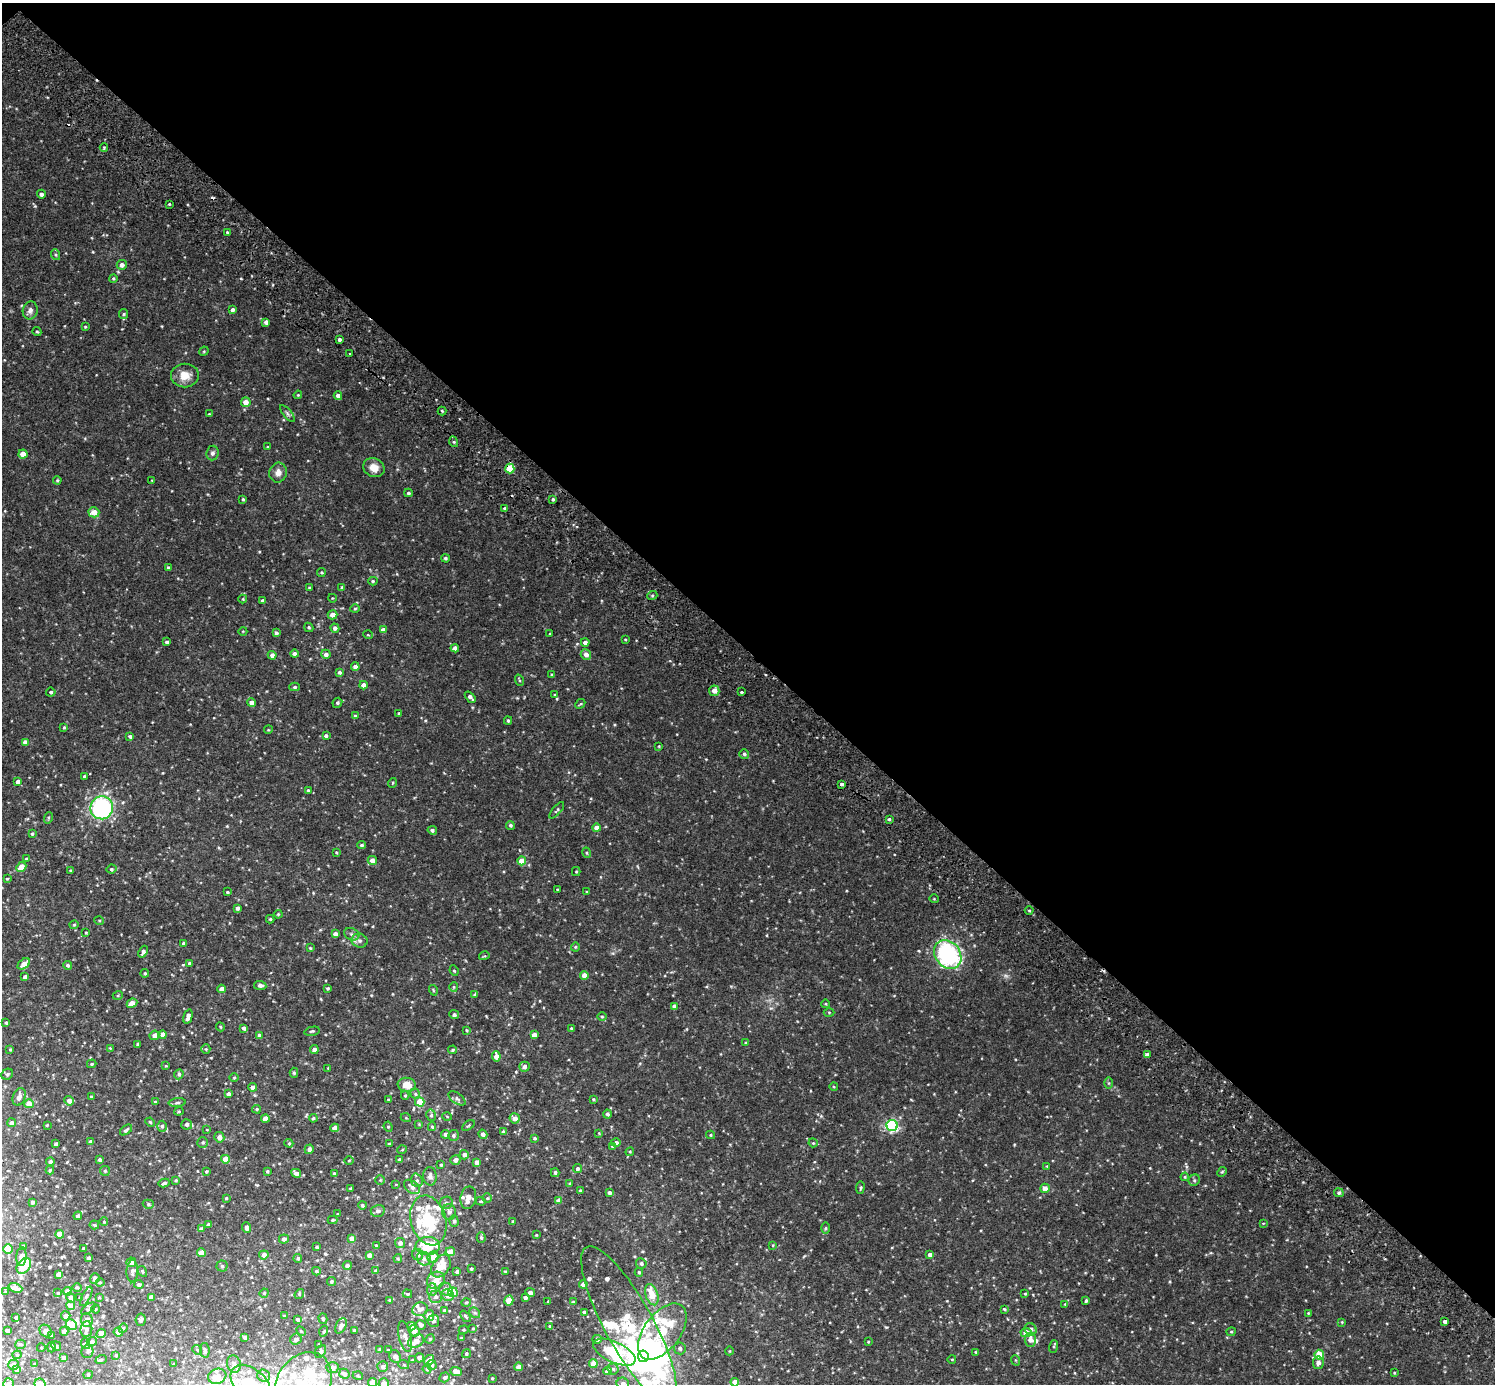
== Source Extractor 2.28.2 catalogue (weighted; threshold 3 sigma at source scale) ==
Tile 3 of 4 x 4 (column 3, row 1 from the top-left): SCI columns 3034-4526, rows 4347-5728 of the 6070 x 6071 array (HDU 1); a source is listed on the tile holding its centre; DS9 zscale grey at full resolution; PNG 1497 x 1386 px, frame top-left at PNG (2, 3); each listed source drawn as its Kron ellipse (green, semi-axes under 4 px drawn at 4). Shown black and unused: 47% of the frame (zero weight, under 2 of 3 exposures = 3% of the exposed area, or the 3 px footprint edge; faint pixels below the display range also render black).
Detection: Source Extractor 2.28.2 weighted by HDU 2 'WHT'; one run over the whole footprint, this tile lists its part. Background 0.0334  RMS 0.0087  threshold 0.0391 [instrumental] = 3 sigma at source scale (4.5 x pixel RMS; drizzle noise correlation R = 1.50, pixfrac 1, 0.05/0.05 arcsec/px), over >= 5 px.
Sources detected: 531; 1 too faint to see at this stretch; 7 inside a brighter object's white glare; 2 cosmic-ray / hot-pixel residue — neither listed nor drawn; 32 inside a brighter listed object's ellipse — not listed separately; the other 489 listed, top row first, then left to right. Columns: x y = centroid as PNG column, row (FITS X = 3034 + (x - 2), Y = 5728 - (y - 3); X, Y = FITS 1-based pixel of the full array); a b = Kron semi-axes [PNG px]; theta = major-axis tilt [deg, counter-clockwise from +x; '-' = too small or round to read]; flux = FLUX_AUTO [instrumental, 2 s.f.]
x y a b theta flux
104 148 4 3 - 0.86
41 194 4 4 - 2.4
169 204 2 2 - 0.75
227 232 3 2 - 0.73
56 255 5 3 - 0.94
122 265 5 5 - 3.5
113 278 4 3 - 0.96
30 310 9 7 78 3.3
232 310 4 3 - 2.5
124 314 5 4 - 0.96
266 322 4 4 - 3.2
85 327 3 3 - 0.7
37 331 5 3 - 0.97
339 339 3 3 - 1.8
204 351 5 4 - 0.84
350 354 3 3 - 1.5
185 375 14 12 0 10
298 395 4 3 - 0.77
338 396 4 4 - 3.7
246 402 5 5 - 7.3
442 411 4 4 - 0.93
287 413 10 4 -50 1.9
209 414 3 2 - 0.62
454 442 5 3 - 1.1
268 447 4 3 - 0.82
212 453 7 6 - 2.2
23 454 4 4 - 10
374 468 11 9 -26 7.6
510 469 5 4 - 15
278 473 10 8 75 5.1
57 480 4 3 - 0.88
152 480 3 2 - 0.5
408 493 4 3 - 1.4
243 499 4 3 - 1
553 499 4 3 - 1.1
504 508 4 3 - 1
94 512 5 5 - 8.6
445 558 4 4 - 1.5
168 568 4 3 - 1.1
322 572 4 3 - 0.97
373 581 5 4 - 1.2
309 587 3 3 - 0.72
342 587 4 3 - 1.3
652 596 5 3 - 0.92
332 598 4 3 - 0.59
243 599 4 4 - 0.73
263 600 3 3 - 1.7
355 609 4 4 - 0.93
333 615 5 4 - 5.5
309 627 5 4 - 1.1
335 628 5 4 - 2.5
383 630 4 4 - 5.5
243 631 4 3 - 0.58
276 633 4 3 - 2.2
550 634 3 3 - 0.72
368 635 5 3 - 0.69
625 640 3 2 - 0.6
167 642 3 3 - 1.7
585 642 4 4 - 3.2
455 648 4 4 - 2.6
294 654 4 4 - 2.4
326 654 5 4 - 3
586 654 5 5 - 3.9
272 655 4 4 - 3.6
355 667 4 4 - 3.8
340 672 4 3 - 1.8
552 675 3 3 - 0.92
519 680 6 3 -71 0.87
363 685 4 4 - 5.3
295 687 5 4 - 1.4
714 691 5 5 - 5.3
51 692 5 4 - 1.7
742 692 3 3 - 9.1
555 695 3 3 - 0.7
470 697 6 3 -48 3.3
252 703 4 4 - 4.1
337 703 5 4 - 1.4
580 704 5 3 - 0.74
399 713 3 3 - 0.97
355 716 4 3 - 0.91
508 721 4 3 - 1.2
64 727 4 4 - 0.91
268 730 4 3 - 0.71
130 736 4 4 - 1.6
326 736 4 3 - 1.5
25 742 4 4 - 3.9
659 746 4 3 - 0.66
744 754 5 4 - 1.4
84 776 3 3 - 0.93
18 782 4 4 - 4
392 783 5 3 - 0.7
842 784 4 3 - 3.9
308 790 3 3 - 1
102 808 11 11 - 110
557 810 10 3 49 1.2
48 818 6 3 72 1
889 819 3 3 - 1.1
510 825 4 4 - 1.5
596 828 4 4 - 4.2
432 830 5 4 - 1.7
32 834 4 3 - 1.2
362 845 4 3 - 1.5
336 852 4 3 - 0.82
587 853 5 3 - 0.8
26 859 4 3 - 1.1
372 860 4 4 - 4.9
522 861 4 4 - 13
21 867 5 4 - 13
111 869 5 4 - 1.5
70 870 4 3 - 0.75
576 871 4 4 - 0.9
7 879 4 3 - 0.66
557 889 3 2 - 0.55
227 892 3 3 - 0.85
587 892 3 2 - 0.69
934 899 5 3 - 0.63
237 908 4 4 - 2.3
1029 911 4 3 - 0.77
278 914 4 3 - 0.83
270 919 4 4 - 0.95
99 920 5 3 - 0.8
74 925 4 4 - 0.84
86 933 3 3 - 0.78
335 934 4 4 - 4.4
352 934 8 6 -21 2.2
359 941 8 7 - 2.7
184 944 4 4 - 3.5
575 947 4 4 - 0.97
310 948 3 3 - 0.97
143 952 6 4 67 2.4
948 954 15 12 -51 110
484 956 5 3 - 0.76
190 963 4 4 - 1.8
24 964 7 4 38 6.8
67 965 4 4 - 1.7
454 971 5 4 - 1.1
145 973 4 4 - 1.2
584 975 4 4 - 7
25 977 4 4 - 2.8
260 985 6 4 -6 2.2
454 987 5 4 - 1
328 988 3 3 - 1
222 989 4 4 - 4.6
433 990 5 3 - 0.77
118 995 5 3 - 0.81
475 995 4 3 - 2.5
132 1003 5 4 - 4.5
826 1004 4 3 - 0.73
675 1006 4 4 - 5.4
829 1012 5 3 - 0.82
454 1015 5 4 - 1.8
188 1016 8 4 77 3.7
602 1016 5 3 - 0.8
6 1023 4 3 - 1.2
220 1027 4 4 - 0.95
244 1028 4 4 - 3
571 1028 4 3 - 0.8
466 1030 4 3 - 0.79
312 1031 7 4 13 1.3
154 1035 5 4 - 4.4
163 1035 4 4 - 5.9
259 1035 4 4 - 2.5
534 1035 4 4 - 5.9
746 1043 4 3 - 1.3
138 1044 3 3 - 1.1
110 1048 3 3 - 0.64
10 1049 3 3 - 0.7
206 1049 5 4 - 0.92
314 1050 4 4 - 3.9
453 1050 4 3 - 1.1
1147 1055 4 4 - 3.3
496 1056 5 4 - 7.2
92 1064 5 4 - 1
166 1066 4 4 - 0.72
524 1067 5 5 - 3.1
328 1068 3 3 - 0.61
294 1073 5 4 - 1.1
7 1074 6 5 - 1.6
179 1074 5 4 - 1.8
234 1077 5 3 - 0.78
1108 1083 6 4 -89 1.1
407 1085 9 7 -7 12
252 1087 4 4 - 3.3
834 1087 4 3 - 0.75
228 1094 4 4 - 2.4
415 1094 5 4 - 1.2
405 1095 4 4 - 0.91
19 1097 9 6 71 3.4
91 1097 3 2 - 0.7
457 1098 10 5 -36 2.2
593 1099 4 3 - 0.85
388 1100 4 3 - 0.59
69 1101 5 4 - 4.7
155 1102 3 3 - 1.2
420 1102 5 4 - 13
177 1103 8 3 5 1.7
29 1104 4 4 - 8.1
257 1109 4 4 - 1
179 1111 4 4 - 0.92
607 1114 4 4 - 1.6
431 1115 6 5 - 1.8
447 1116 5 3 - 0.67
265 1118 4 4 - 7.1
313 1118 4 3 - 1
406 1118 5 3 - 0.73
515 1118 5 5 - 5.4
150 1122 5 3 - 0.8
12 1123 4 4 - 2.8
187 1124 5 5 - 2.7
419 1124 4 4 - 0.67
47 1125 3 2 - 0.69
892 1125 5 5 - 120
162 1126 5 4 - 1.6
468 1126 7 3 38 0.95
388 1127 5 4 - 1.2
432 1127 4 4 - 1.1
335 1128 4 4 - 6.7
207 1129 4 3 - 0.56
126 1130 7 4 39 1.5
503 1132 4 3 - 1.7
599 1133 4 4 - 0.72
446 1134 4 4 - 3.1
483 1134 5 4 - 2.5
453 1135 5 5 - 1.8
711 1135 4 4 - 0.9
219 1137 5 5 - 3.3
535 1138 4 4 - 1.1
90 1142 4 4 - 1.9
203 1142 5 5 - 1.3
289 1143 4 4 - 1
616 1143 5 4 - 1.9
813 1143 4 4 - 0.93
56 1144 4 4 - 2.4
389 1144 4 4 - 0.87
612 1147 4 3 - 0.8
309 1149 5 4 - 2.6
402 1150 5 3 - 0.78
630 1152 4 4 - 0.89
464 1155 4 4 - 3
225 1159 4 4 - 10
100 1160 4 3 - 1.8
349 1160 4 3 - 0.74
399 1160 4 3 - 1.6
455 1160 5 5 - 4.4
50 1162 4 4 - 3.2
477 1162 4 4 - 4
441 1165 4 3 - 1.1
1047 1166 3 3 - 0.62
578 1169 4 4 - 2.2
50 1170 4 4 - 0.82
105 1171 5 5 - 1.2
206 1171 4 3 - 1.1
267 1171 4 3 - 1.1
1222 1172 5 4 - 0.93
296 1173 5 4 - 3.1
555 1173 4 3 - 1.3
334 1174 4 3 - 1.8
430 1176 9 7 -88 4.4
1185 1177 4 4 - 0.84
176 1180 4 4 - 1.1
380 1180 5 5 - 1
417 1180 7 5 -69 2.2
1194 1180 6 5 - 1.6
164 1183 5 3 - 1.7
570 1183 4 4 - 0.79
396 1184 4 2 - 0.52
412 1187 9 6 -38 4.2
350 1188 3 3 - 1.1
860 1188 6 4 83 1.2
1045 1188 5 4 - 5.7
580 1191 3 2 - 0.86
609 1193 4 3 - 2.1
1339 1193 5 4 - 1.5
226 1198 3 3 - 0.83
468 1198 11 7 79 8.3
487 1198 5 4 - 0.96
559 1200 4 4 - 5.5
481 1201 5 4 - 0.94
32 1202 4 3 - 1.2
446 1203 6 6 - 2
148 1204 5 4 - 1.1
362 1205 4 3 - 1.2
378 1211 7 6 - 2.6
449 1212 8 7 - 3
338 1214 3 3 - 0.66
78 1216 4 4 - 3
332 1220 5 4 - 0.92
428 1220 25 17 -74 45
454 1221 6 4 -89 1.6
513 1221 4 3 - 0.8
104 1222 4 3 - 0.58
1263 1223 4 2 - 0.56
209 1224 4 3 - 1.6
94 1225 5 4 - 1.1
246 1227 5 4 - 3.1
826 1228 6 4 89 1
201 1229 4 4 - 2.7
60 1234 4 4 - 11
536 1235 3 3 - 0.72
352 1238 4 4 - 5.1
481 1238 5 4 - 1.5
284 1239 5 4 - 2.6
400 1243 5 5 - 3
376 1245 4 4 - 0.9
773 1245 3 3 - 0.66
428 1246 12 9 2 23
23 1247 4 3 - 3
317 1247 3 2 - 0.88
8 1249 5 4 - 22
83 1249 3 3 - 0.88
450 1252 5 4 - 9.2
202 1253 4 4 - 8.6
264 1255 4 4 - 5.2
369 1255 4 4 - 3.9
418 1255 5 5 - 2.5
930 1255 4 4 - 3.8
21 1257 9 5 86 7.4
433 1257 6 5 - 9.9
88 1258 3 3 - 1.9
298 1258 4 4 - 1.5
398 1259 4 3 - 1.1
424 1259 7 6 - 2.3
131 1262 5 4 - 5.5
641 1263 5 5 - 2.3
24 1266 9 6 52 10
222 1266 5 5 - 1.3
347 1266 4 4 - 2.4
441 1266 12 8 57 13
471 1269 3 3 - 1
132 1271 11 6 88 2.9
142 1271 6 3 -59 0.95
316 1271 4 3 - 1.2
376 1271 4 4 - 1.9
505 1271 4 3 - 0.89
457 1272 4 3 - 2.3
639 1272 4 4 - 1.1
59 1274 4 4 - 6.2
95 1279 5 4 - 2.2
436 1280 9 8 - 9.3
331 1281 4 4 - 1.6
100 1282 4 3 - 1
139 1284 4 4 - 1.9
583 1284 4 4 - 3.9
77 1287 4 3 - 0.77
15 1288 7 4 -21 5.9
432 1289 6 5 - 1.9
446 1289 7 6 - 3.6
67 1291 4 4 - 7.3
5 1292 3 3 - 0.72
453 1292 5 5 - 31
58 1293 3 3 - 0.73
264 1293 5 4 - 1
530 1293 5 4 - 2.9
299 1294 5 4 - 1
407 1294 5 4 - 0.93
1025 1294 3 3 - 0.82
448 1295 6 5 - 4.8
652 1295 11 6 -72 17
86 1296 11 3 62 1.5
99 1297 3 2 - 0.76
151 1297 4 4 - 4.1
436 1297 6 6 - 2.3
71 1298 5 4 - 2.5
80 1298 3 2 - 0.66
525 1298 4 3 - 1.8
390 1300 4 3 - 1.1
509 1301 5 4 - 11
548 1301 3 2 - 0.59
1086 1301 4 3 - 1.1
466 1302 5 3 - 0.79
573 1302 4 3 - 0.74
1065 1304 3 3 - 0.65
71 1306 4 4 - 7.8
88 1309 8 3 39 1
96 1309 4 3 - 0.68
420 1309 8 6 21 4.2
1004 1309 4 3 - 1.1
444 1310 3 3 - 0.69
584 1312 4 3 - 1.4
475 1313 6 4 -41 1.4
1308 1313 3 3 - 0.65
66 1316 5 4 - 3.5
284 1316 3 3 - 1
429 1316 5 5 - 5.7
465 1316 6 3 -49 1.2
16 1317 3 3 - 1.1
297 1319 4 3 - 1.6
323 1319 5 4 - 1.1
87 1320 7 6 - 3.8
141 1320 6 5 - 1.5
433 1321 6 5 - 2.2
1445 1321 3 3 - 3.8
1342 1322 4 4 - 0.7
71 1325 6 5 - 21
421 1325 5 4 - 2.6
629 1325 89 24 -61 97
341 1326 8 5 63 3.9
411 1326 4 4 - 3.8
550 1326 4 3 - 0.92
123 1328 5 4 - 1.1
473 1328 4 4 - 0.87
86 1329 8 6 83 2.5
1031 1329 6 5 - 2.5
7 1330 4 3 - 2.1
354 1330 2 2 - 0.62
464 1330 5 4 - 0.92
46 1331 7 5 -50 3.4
64 1331 4 4 - 4.3
301 1331 6 3 -45 0.95
324 1331 5 3 - 0.72
414 1331 5 5 - 4.7
118 1332 5 4 - 4.8
662 1332 32 18 53 34
1026 1332 5 4 - 9
1231 1332 4 4 - 0.96
101 1333 5 4 - 4.4
51 1336 3 3 - 0.96
245 1337 3 3 - 1.7
405 1337 15 6 -77 5.3
461 1338 3 3 - 0.99
296 1339 6 5 - 2
430 1339 5 4 - 1
597 1339 4 4 - 2.5
1030 1340 7 5 -88 4.3
416 1341 8 6 32 8.1
92 1342 5 4 - 2
868 1342 3 3 - 0.68
20 1344 5 4 - 1
86 1344 5 3 - 1.1
319 1344 3 2 - 0.52
56 1346 5 4 - 1.8
1054 1346 6 4 72 0.94
51 1347 5 3 - 0.96
41 1348 4 3 - 0.68
680 1348 6 5 - 2
380 1349 4 4 - 0.81
197 1350 5 4 - 1.1
205 1350 7 4 -80 1.5
388 1350 3 3 - 0.74
87 1351 7 6 - 1.7
320 1351 7 5 57 1.4
729 1351 4 3 - 0.59
614 1352 23 10 -25 110
976 1352 3 3 - 0.73
466 1354 5 4 - 1.4
17 1355 4 4 - 0.9
116 1355 4 3 - 0.75
1319 1355 5 4 - 21
643 1356 6 5 - 300
64 1357 4 3 - 2.3
395 1357 6 5 - 3.3
419 1358 4 4 - 1.9
952 1359 4 3 - 0.64
101 1360 6 3 18 0.81
412 1360 4 3 - 0.63
429 1360 5 4 - 4.3
1015 1360 5 3 - 0.8
1318 1363 6 5 - 3.7
35 1364 3 3 - 0.95
174 1364 3 3 - 0.76
234 1364 9 6 -73 3.5
593 1364 4 4 - 8.4
13 1365 5 5 - 4.1
404 1365 5 3 - 0.98
432 1365 5 4 - 1.8
383 1367 5 5 - 2.5
519 1367 4 4 - 5.1
332 1368 6 5 - 3.3
427 1369 4 4 - 1.1
613 1369 5 5 - 1.9
16 1370 4 3 - 1.8
456 1371 6 4 -22 6.6
608 1371 4 4 - 7.3
1394 1373 4 3 - 0.8
344 1374 5 5 - 2
88 1375 4 4 - 0.88
217 1376 9 7 19 6.7
264 1376 6 6 - 1.8
358 1376 5 3 - 0.89
445 1377 5 4 - 1.8
492 1378 3 3 - 0.76
373 1382 4 4 - 12
735 1382 4 4 - 6.6
384 1383 5 5 - 5.6
9 1384 5 5 - 2.5
40 1384 6 5 - 11
251 1384 23 15 -42 32
303 1384 34 26 58 52
623 1384 6 6 - 3.6
Overlapping masked pixels (flux is a lower limit): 2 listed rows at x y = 510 469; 714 691
Isophote crosses this tile's border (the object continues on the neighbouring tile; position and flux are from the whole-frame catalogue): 8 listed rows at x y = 373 1382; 735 1382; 384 1383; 9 1384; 40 1384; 251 1384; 303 1384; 623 1384
Unlisted compact peaks at least as high as the median listed source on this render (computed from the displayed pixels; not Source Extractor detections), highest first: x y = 886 1327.